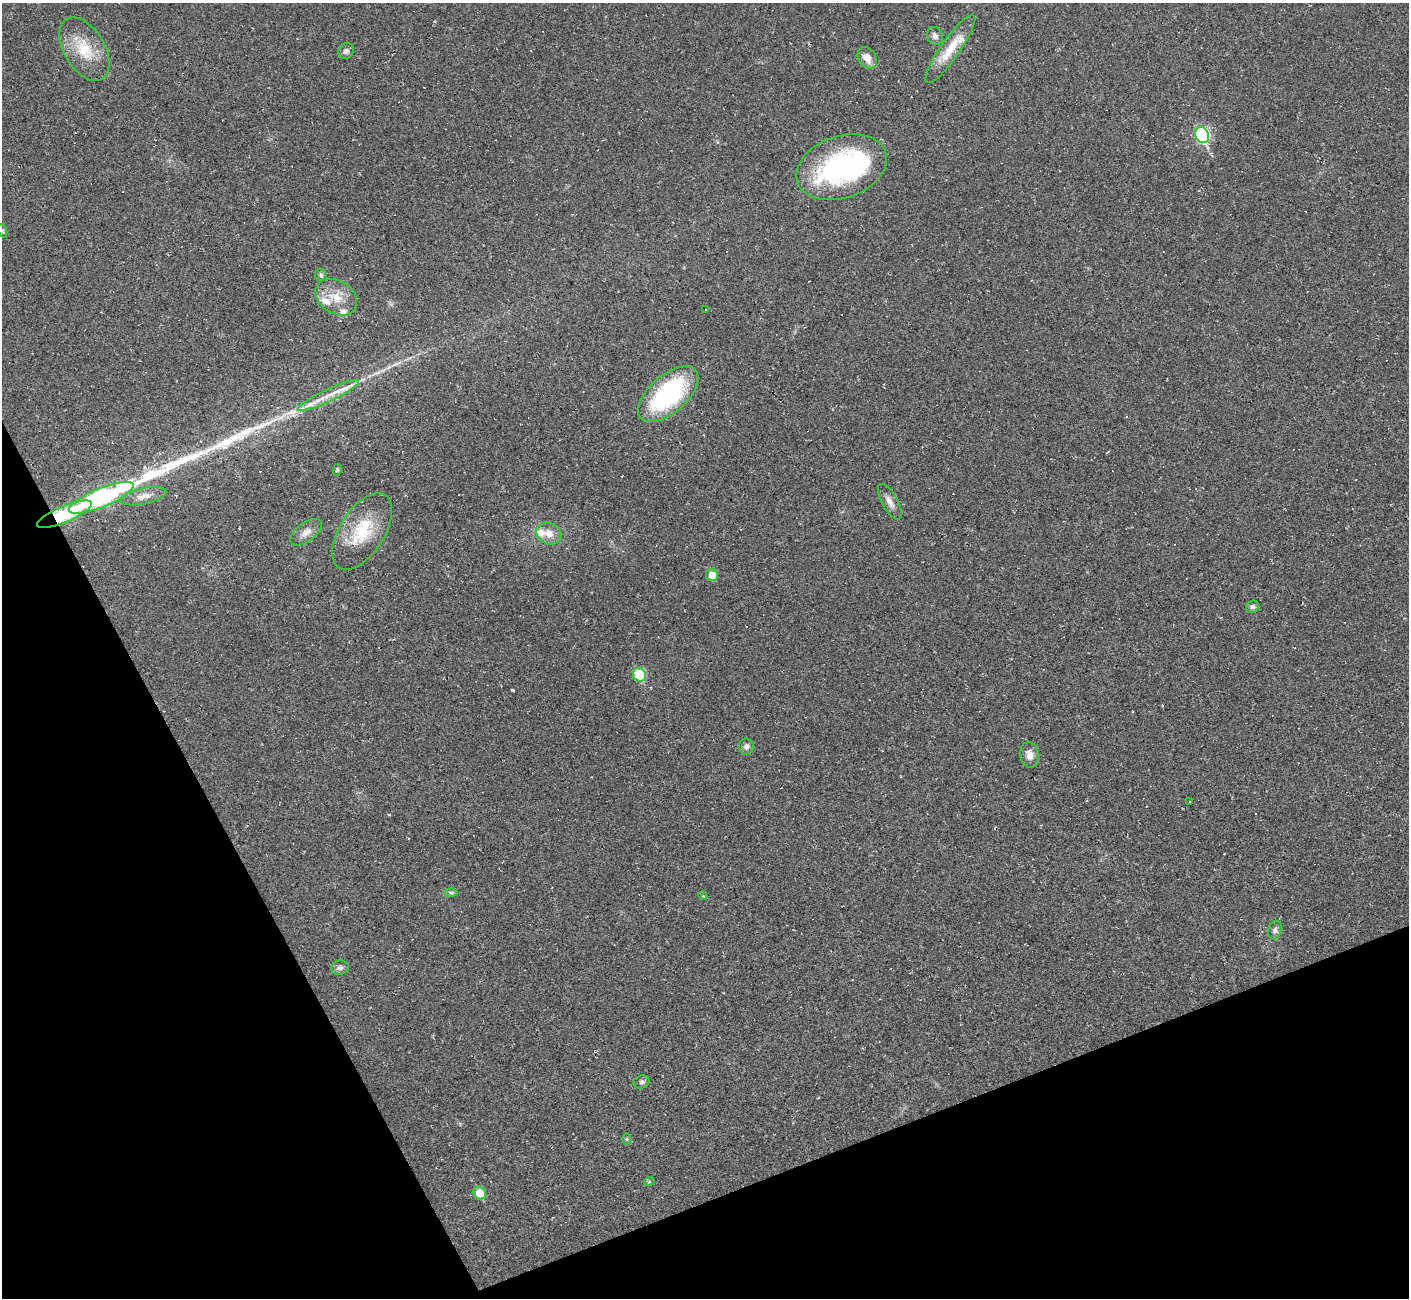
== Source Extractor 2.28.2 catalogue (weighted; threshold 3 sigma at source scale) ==
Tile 14 of 4 x 4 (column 2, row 4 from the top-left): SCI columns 1411-2817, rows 283-1578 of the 5632 x 5620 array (HDU 1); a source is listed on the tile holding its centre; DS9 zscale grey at full resolution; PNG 1411 x 1300 px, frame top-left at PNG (2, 3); each listed source drawn as its Kron ellipse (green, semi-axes under 4 px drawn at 4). Shown black and unused: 21% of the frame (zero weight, under 2 of 3 exposures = <1% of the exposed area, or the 3 px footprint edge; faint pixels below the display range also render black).
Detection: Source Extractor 2.28.2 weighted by HDU 2 'WHT'; one run over the whole footprint, this tile lists its part. Background 0.037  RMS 0.0064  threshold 0.0287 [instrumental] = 3 sigma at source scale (4.5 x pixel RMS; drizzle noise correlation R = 1.50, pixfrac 1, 0.05/0.05 arcsec/px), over >= 5 px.
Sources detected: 55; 2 inside a brighter object's white glare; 11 cosmic-ray / hot-pixel residue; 3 long thin detections or spike segments (spike, bleed or trail) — neither listed nor drawn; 4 inside a brighter listed object's ellipse — not listed separately; the other 35 listed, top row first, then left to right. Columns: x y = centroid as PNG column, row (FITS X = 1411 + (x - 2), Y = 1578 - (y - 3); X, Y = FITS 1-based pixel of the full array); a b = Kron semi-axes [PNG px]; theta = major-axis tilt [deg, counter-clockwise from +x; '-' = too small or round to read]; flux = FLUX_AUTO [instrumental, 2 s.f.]
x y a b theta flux
935 36 9 8 - 2.7
84 49 35 20 -59 23
950 49 41 9 55 17
346 51 8 7 - 2.1
867 58 12 8 -55 6.4
1202 135 8 6 -66 89
841 167 47 31 19 110
3 231 7 4 -72 0.89
321 275 6 5 - 1.3
336 297 22 16 -31 13
706 309 3 2 - 0.44
668 394 36 19 41 79
328 395 34 6 25 9.4
337 470 6 4 77 0.81
143 496 23 8 12 6.2
101 498 35 9 22 100
890 502 20 8 -61 4.5
64 514 29 8 23 54
362 531 43 22 57 30
306 532 18 9 36 5.1
549 533 13 10 -25 6.5
712 575 6 6 - 6.7
1253 607 6 6 - 1.9
640 675 7 6 - 26
746 747 8 7 - 2.4
1030 755 13 9 -80 4.7
1189 801 3 2 - 0.41
451 893 6 4 -1 1.1
703 896 4 3 - 0.63
1275 930 9 6 72 2
340 968 9 7 13 2
642 1082 8 6 20 1.7
627 1139 6 4 90 0.71
649 1182 5 3 - 0.68
480 1193 7 6 - 13
Overlapping masked pixels (flux is a lower limit): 1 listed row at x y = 64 514
Unlisted compact peaks at least as high as the median listed source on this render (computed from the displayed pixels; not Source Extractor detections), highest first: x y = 513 690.